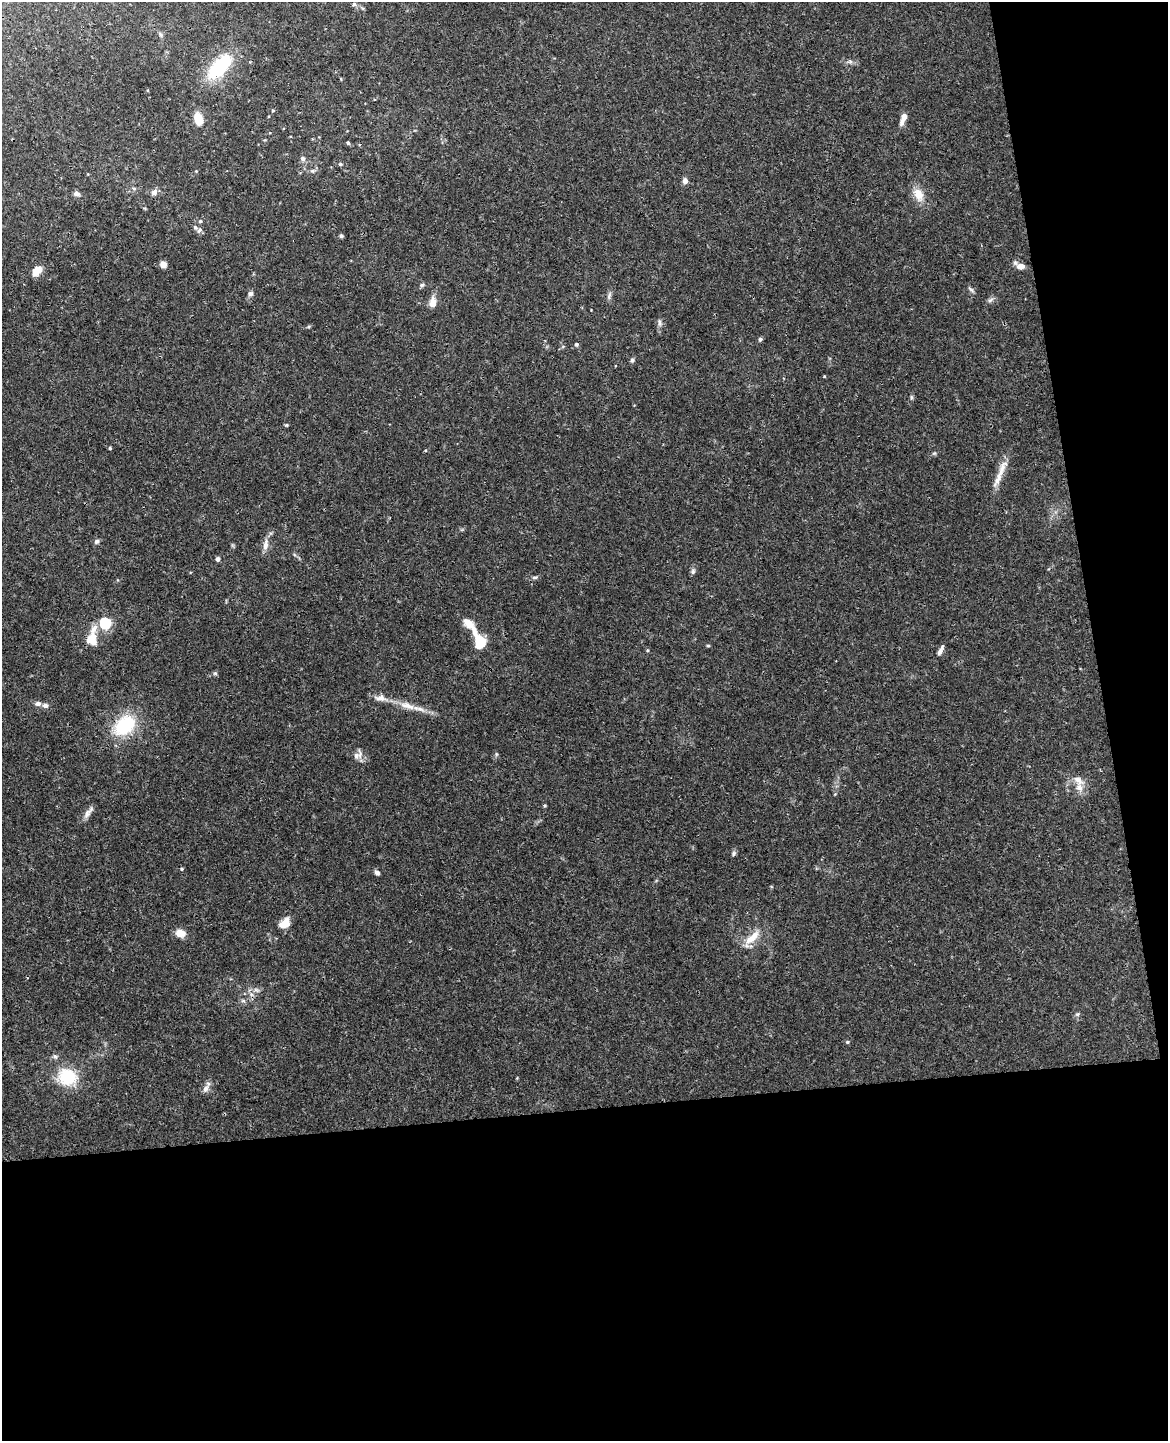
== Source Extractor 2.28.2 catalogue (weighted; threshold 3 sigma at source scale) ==
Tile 12 of 4 x 3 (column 4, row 3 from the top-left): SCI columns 3553-4718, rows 148-1586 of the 4777 x 4717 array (HDU 1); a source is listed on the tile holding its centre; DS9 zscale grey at full resolution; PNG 1170 x 1443 px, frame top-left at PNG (2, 2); no overlay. Shown black and unused: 29% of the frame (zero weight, under 3 of 4 exposures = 6% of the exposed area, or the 3 px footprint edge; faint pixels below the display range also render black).
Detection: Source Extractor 2.28.2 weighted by HDU 2 'WHT'; one run over the whole footprint, this tile lists its part. Background 0.0441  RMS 0.0031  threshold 0.0138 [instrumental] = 3 sigma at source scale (4.5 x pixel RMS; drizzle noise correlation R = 1.50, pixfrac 1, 0.05/0.05 arcsec/px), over >= 5 px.
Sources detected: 75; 1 inside a brighter object's white glare — not listed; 5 inside a brighter listed object's ellipse — not listed separately; the other 69 listed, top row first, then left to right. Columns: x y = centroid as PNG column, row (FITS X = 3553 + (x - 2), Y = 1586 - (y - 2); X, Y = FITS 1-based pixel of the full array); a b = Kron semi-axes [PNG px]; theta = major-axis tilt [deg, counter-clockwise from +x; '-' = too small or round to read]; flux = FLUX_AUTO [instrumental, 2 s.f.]
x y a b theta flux
354 4 5 5 - 0.51
219 67 33 16 47 18
273 110 4 4 - 0.34
903 118 12 5 69 2.8
198 119 13 9 -77 4.5
348 143 4 4 - 0.59
303 158 6 5 - 1.1
340 164 6 5 - 0.51
312 171 7 5 -1 0.74
685 181 7 6 - 1.3
154 192 7 6 - 1.4
76 193 6 5 - 1.2
918 194 19 12 -67 3.9
200 221 5 5 - 0.42
199 230 8 5 60 0.8
341 236 5 4 - 0.55
163 264 7 7 - 1.6
1021 266 9 7 2 2.1
37 271 13 8 46 3
422 285 7 5 22 0.57
971 290 10 4 -43 0.65
250 294 7 6 - 0.88
609 296 10 5 75 0.86
990 300 9 4 36 0.77
433 302 13 7 88 2.8
660 323 10 4 -85 0.8
760 339 5 4 - 0.61
576 344 5 4 - 0.54
632 360 6 5 - 0.62
824 376 4 3 - 0.26
911 397 6 4 -72 0.41
286 425 4 3 - 0.48
110 448 3 3 - 0.4
1002 469 30 8 69 3.8
97 541 7 6 - 0.75
266 545 17 7 79 2.1
218 559 5 4 - 0.86
693 571 8 5 75 0.71
535 577 6 4 1 0.5
105 623 5 5 - 35
468 623 39 10 -53 5
92 640 17 14 -86 4.6
708 646 5 3 - 0.3
940 650 14 5 62 1.2
215 673 5 5 - 0.52
380 698 17 9 -5 2.3
38 704 8 6 4 1.1
45 706 8 7 - 0.99
407 706 25 8 -16 4.1
125 725 30 21 40 15
496 754 6 4 -72 0.4
356 756 10 8 -85 1.6
1080 787 13 9 -73 2.7
835 794 4 4 - 0.26
545 806 4 3 - 0.34
88 812 19 6 51 1.7
734 853 7 5 73 0.62
182 869 5 4 - 0.36
377 873 7 5 -39 0.85
285 923 11 9 38 3.8
180 933 10 7 -12 3.3
752 938 26 9 41 4.7
256 990 7 4 -33 0.7
243 1001 7 4 0 0.58
1077 1014 6 5 - 0.49
847 1042 5 4 - 0.42
55 1056 7 5 -66 0.66
67 1077 23 20 -17 12
206 1088 11 7 62 1.4